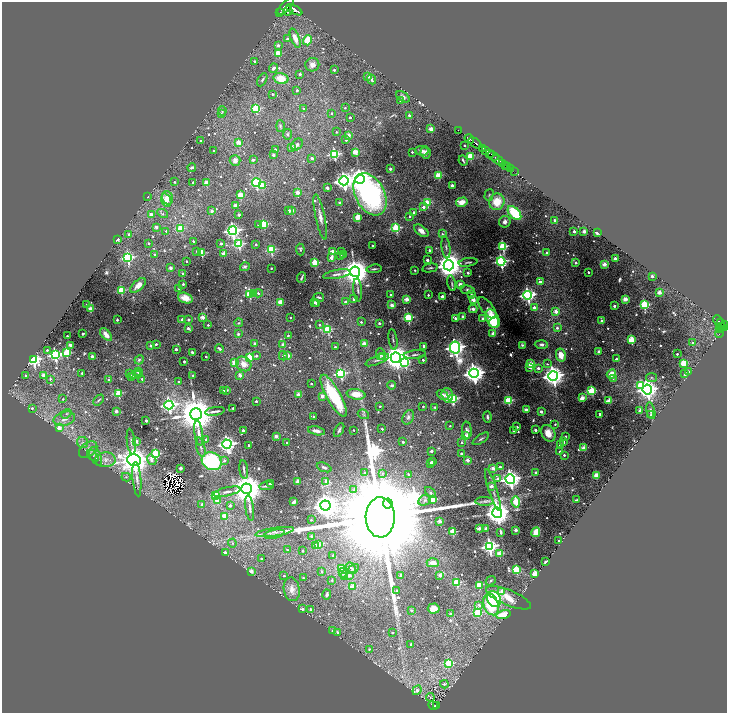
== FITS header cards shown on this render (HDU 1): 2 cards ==
NAXIS1  =                 1450
NAXIS2  =                 1422

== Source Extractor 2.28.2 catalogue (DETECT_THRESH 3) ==
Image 1450 x 1422 px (HDU 1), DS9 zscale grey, zoomed out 1/2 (1 PNG px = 2 x 2 image px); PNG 729 x 715 px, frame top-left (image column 2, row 1422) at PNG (2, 2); each listed source drawn as its Kron ellipse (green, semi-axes under 4 px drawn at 4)
Background 1.92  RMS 0.037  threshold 0.111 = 3 sigma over >= 5 px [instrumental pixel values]
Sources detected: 844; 79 cannot appear on this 1/2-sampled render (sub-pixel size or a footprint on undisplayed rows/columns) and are neither listed nor drawn; of the other 765, the 500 brightest by FLUX_AUTO listed and drawn (265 fainter detections omitted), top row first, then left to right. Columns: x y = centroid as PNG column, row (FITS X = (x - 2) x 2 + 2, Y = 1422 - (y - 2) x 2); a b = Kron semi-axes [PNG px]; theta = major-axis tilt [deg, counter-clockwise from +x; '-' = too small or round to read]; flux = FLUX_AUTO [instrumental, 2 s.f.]
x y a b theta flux
286 7 10 5 47 8000
294 10 9 3 -27 6000
288 11 4 3 - 1200
280 12 2 1 - 400
295 38 10 4 -69 74
287 39 2 2 - 32
307 40 5 4 - 180
278 46 3 3 - 33
278 53 3 3 - 200
255 62 3 2 - 16
312 65 7 6 - 48
273 68 5 3 - 20
334 70 2 2 - 18
300 74 2 2 - 24
368 76 2 2 - 66
281 78 7 5 -14 120
372 79 5 3 - 33
262 80 7 3 60 12
297 90 2 2 - 16
272 94 2 2 - 11
403 97 7 4 -34 24
401 101 2 2 - 29
256 108 4 3 - 380
345 108 2 2 - 9.6
304 109 3 2 - 13
222 111 5 4 - 11
331 113 2 2 - 14
221 114 3 3 - 12
409 115 2 2 - 25
350 117 2 2 - 25
280 126 6 3 -89 9.8
431 129 2 2 - 110
458 130 2 1 - 32
336 132 2 2 - 11
288 134 5 4 - 12
348 135 2 2 - 82
469 139 5 2 - 4300
346 140 2 2 - 31
201 141 2 2 - 22
239 142 3 2 - 120
475 143 7 2 -36 2300
297 145 6 5 - 17
464 145 2 2 - 12
292 148 2 2 - 100
483 148 2 2 - 200
275 149 2 2 - 17
214 150 2 2 - 10
485 150 4 2 - 900
422 151 7 4 -7 24
355 152 3 2 - 190
412 152 2 2 - 11
426 153 6 5 - 28
489 153 2 2 - 640
334 154 3 3 - 820
273 155 2 2 - 36
470 156 3 3 - 270
493 156 6 2 -26 630
312 158 2 2 - 24
235 160 5 5 - 36
253 160 2 2 - 33
463 160 5 2 - 12
498 160 6 2 -35 3000
503 163 4 2 - 750
506 166 2 2 - 850
508 167 2 1 - 680
192 168 4 3 - 20
390 169 2 2 - 27
511 169 3 1 - 380
514 171 4 1 - 180
438 175 3 3 - 260
360 179 5 4 - 7000
344 181 4 4 - 3800
174 182 2 2 - 14
193 182 2 2 - 33
206 183 2 2 - 95
256 183 4 3 - 730
452 185 2 2 - 65
262 186 3 3 - 220
327 188 2 2 - 61
297 192 2 2 - 91
370 194 23 14 -63 1500
240 195 3 3 - 190
489 195 6 4 73 10
148 197 2 2 - 15
167 198 7 5 -65 76
166 200 7 5 -69 72
462 202 6 4 15 58
497 202 8 7 - 180
340 203 2 2 - 66
427 203 3 3 - 270
235 205 2 2 - 60
423 207 2 2 - 40
289 210 2 2 - 33
212 211 2 2 - 45
291 211 2 2 - 120
414 212 3 2 - 15
163 213 6 4 -29 15
514 213 8 5 -47 320
151 214 3 2 - 41
239 215 2 2 - 42
410 216 2 2 - 15
320 217 23 4 -78 52
358 217 3 3 - 270
554 220 2 2 - 19
505 222 6 5 - 31
264 224 3 3 - 320
258 225 3 2 - 14
156 227 2 2 - 48
181 228 3 3 - 230
396 228 3 3 - 520
166 231 3 3 - 9.7
233 231 4 4 - 2400
421 231 8 4 -38 46
574 231 2 2 - 50
584 231 2 2 - 97
597 233 4 2 - 22
129 234 2 2 - 28
442 234 4 3 - 12
117 239 2 2 - 130
193 241 2 2 - 15
149 243 2 2 - 16
221 243 2 2 - 26
239 244 4 4 - 650
256 244 2 2 - 13
373 246 2 2 - 22
503 246 3 3 - 730
446 247 11 3 -83 20
271 250 3 3 - 400
300 250 6 3 -84 14
429 250 2 2 - 21
196 251 3 2 - 9.4
333 251 4 2 - 47
341 252 2 2 - 12
547 252 2 2 - 18
202 253 3 2 - 280
155 254 2 2 - 20
223 254 2 2 - 95
344 255 2 2 - 21
341 256 2 2 - 9.5
128 258 4 4 - 820
331 258 3 2 - 61
615 258 2 2 - 61
427 260 2 2 - 35
186 261 2 2 - 12
501 261 4 4 - 1200
468 262 9 2 9 13
315 263 3 3 - 250
576 263 2 2 - 28
604 264 2 2 - 120
449 265 5 5 - 13000
245 267 5 4 - 17
170 268 2 2 - 53
271 268 2 2 - 11
430 268 8 2 12 10
374 269 8 2 7 11
414 270 2 2 - 9.8
355 272 5 5 - 14000
588 272 2 2 - 18
468 273 2 2 - 26
183 274 2 2 - 31
337 274 14 4 10 30
652 276 2 2 - 31
301 278 5 2 - 12
540 282 3 2 - 36
452 283 8 2 -79 11
183 284 2 2 - 11
460 284 2 2 - 74
138 285 9 5 42 52
179 289 2 2 - 14
121 290 3 3 - 310
358 290 11 3 -85 19
467 290 7 4 -8 17
659 292 2 2 - 110
254 293 3 3 - 22
258 293 4 3 - 15
250 294 3 3 - 450
471 294 2 2 - 14
391 295 2 2 - 12
428 295 2 2 - 13
528 295 4 4 - 1900
319 297 5 2 - 10
442 297 3 2 - 86
185 298 8 5 -19 63
354 299 3 3 - 20
407 299 2 2 - 110
625 299 2 2 - 130
473 300 2 2 - 120
345 301 4 3 - 30
280 302 3 2 - 190
315 302 2 2 - 17
316 304 2 2 - 20
87 305 2 2 - 35
392 305 2 2 - 110
644 305 3 3 - 540
614 306 2 2 - 27
534 307 2 2 - 61
487 308 13 5 -52 24
91 309 3 2 - 140
473 309 4 3 - 29
556 311 2 2 - 100
462 316 2 2 - 34
203 317 2 2 - 130
290 318 2 2 - 11
408 318 3 3 - 510
455 318 3 2 - 32
483 319 2 2 - 64
493 319 10 6 -64 230
117 320 2 2 - 20
182 320 2 2 - 62
189 320 2 2 - 33
718 320 5 2 - 350
602 321 2 2 - 67
361 322 2 2 - 16
494 322 6 5 - 120
720 322 2 1 - 300
239 323 4 3 - 11
379 323 2 2 - 34
208 325 2 2 - 12
320 325 2 2 - 13
722 326 4 2 - 290
724 326 5 2 - 830
188 328 2 2 - 40
557 328 3 2 - 21
720 328 3 2 - 450
328 329 4 3 - 470
493 333 2 2 - 81
719 333 5 2 - 150
83 334 3 2 - 15
106 334 7 4 -50 54
238 334 3 2 - 20
288 335 2 2 - 12
67 336 2 2 - 16
393 339 10 2 -81 9.6
631 340 3 3 - 300
255 343 2 2 - 36
693 343 2 2 - 27
156 344 2 2 - 17
364 344 3 2 - 110
541 344 6 4 -2 22
70 345 2 2 - 59
151 345 2 2 - 38
283 345 2 2 - 99
522 345 3 3 - 12
424 346 2 2 - 28
335 347 2 2 - 18
455 348 6 5 - 4200
176 349 2 2 - 48
219 349 4 2 - 32
47 350 2 2 - 14
599 351 2 2 - 46
192 352 2 2 - 35
66 353 3 3 - 430
380 354 6 4 -89 18
677 354 2 2 - 18
55 355 4 4 - 1100
415 355 11 3 6 16
561 355 6 5 - 83
92 356 2 2 - 51
256 356 3 2 - 19
283 356 5 3 - 24
288 356 2 2 - 100
383 356 4 3 - 20
206 357 2 2 - 18
250 357 3 3 - 390
396 358 5 5 - 12000
616 359 2 2 - 21
34 360 4 4 - 1700
139 360 5 4 - 15
377 360 12 3 22 15
423 360 2 2 - 22
184 361 2 2 - 17
405 362 4 4 - 530
234 363 3 3 - 110
683 363 3 3 - 290
244 364 8 6 -37 71
531 364 3 2 - 180
547 364 4 3 - 11
530 367 2 2 - 63
538 368 2 2 - 44
688 371 2 2 - 19
138 372 3 2 - 34
82 373 2 2 - 11
474 373 5 4 - 5700
129 374 3 2 - 44
139 374 2 2 - 13
341 374 4 4 - 840
611 374 5 4 - 110
685 374 2 2 - 52
26 375 2 2 - 24
44 375 3 2 - 110
135 375 5 3 - 21
193 375 2 2 - 13
240 375 2 2 - 97
131 376 2 2 - 63
553 376 5 5 - 5800
652 378 5 4 - 14
50 379 3 3 - 11
142 379 2 2 - 14
613 379 4 3 - 11
109 380 2 2 - 20
179 382 2 2 - 14
311 384 2 2 - 12
392 385 4 4 - 13
641 385 3 3 - 330
647 389 5 5 - 4300
226 390 4 2 - 16
224 391 2 2 - 25
592 391 3 3 - 450
118 393 3 3 - 370
356 394 9 5 -9 89
298 395 2 2 - 80
443 395 6 4 -33 35
447 395 7 5 -73 49
322 396 2 2 - 83
334 396 24 7 -61 430
582 398 2 2 - 210
63 399 3 3 - 10
452 399 4 4 - 830
99 400 6 2 45 11
256 401 2 2 - 17
508 401 3 3 - 390
609 401 3 2 - 210
169 405 4 4 - 2200
380 406 2 2 - 13
423 407 2 2 - 12
435 407 4 3 - 13
32 408 3 3 - 14
233 408 2 2 - 15
526 410 2 2 - 92
640 410 2 2 - 85
116 411 2 2 - 76
215 411 10 2 9 26
651 411 8 3 -77 14
541 412 3 2 - 23
66 414 5 3 - 12
196 414 6 6 - 30000
363 414 6 4 -26 14
600 414 2 2 - 32
651 415 2 2 - 24
313 416 2 2 - 9.9
408 417 8 5 65 23
487 417 5 3 - 18
64 419 11 7 15 53
146 421 2 2 - 26
555 424 2 2 - 9.8
450 426 2 2 - 11
517 427 2 2 - 17
59 428 3 3 - 84
382 429 2 2 - 20
339 430 7 3 60 14
354 430 2 2 - 11
467 430 9 4 -86 22
536 430 2 2 - 25
243 431 2 2 - 37
316 431 9 3 -11 32
513 431 2 2 - 20
199 433 12 4 -81 39
548 433 9 6 -59 87
276 436 2 2 - 79
466 436 3 2 - 89
566 436 2 2 - 11
206 439 2 2 - 15
481 439 9 3 34 14
136 441 2 2 - 48
83 442 6 5 - 24
131 442 13 3 -83 21
403 442 2 2 - 23
462 442 2 2 - 14
563 442 2 2 - 27
286 443 2 2 - 12
227 444 5 4 - 3200
249 445 2 2 - 15
560 445 2 2 - 26
201 447 10 4 -76 22
584 448 2 2 - 160
88 450 10 7 39 41
431 451 2 2 - 44
560 452 2 2 - 22
461 453 2 2 - 19
155 454 4 3 - 520
564 455 2 2 - 15
93 456 7 3 -49 11
96 456 10 5 -66 40
105 460 10 7 3 54
134 460 7 5 -14 13000
152 460 6 4 -57 47
224 460 3 3 - 24
467 460 2 2 - 77
212 461 10 8 -27 730
432 462 2 2 - 39
430 463 2 2 - 16
324 467 8 4 -21 19
500 467 2 2 - 32
180 468 3 3 - 18
493 468 2 2 - 94
244 470 9 2 -82 14
365 472 3 3 - 12
536 472 2 2 - 39
382 473 4 4 - 12
408 474 2 2 - 17
596 475 2 2 - 160
126 477 4 3 - 9.4
137 479 17 4 -84 38
498 479 3 2 - 82
510 479 5 4 - 4100
298 481 2 2 - 110
326 481 4 3 - 87
270 483 2 2 - 42
266 486 7 2 7 17
491 486 2 2 - 85
247 489 5 5 - 20000
354 490 4 3 - 9.9
493 490 21 3 -72 33
227 492 14 4 13 34
430 493 6 3 -46 15
216 496 4 3 - 390
432 499 3 3 - 350
424 500 6 5 - 22
577 500 4 2 - 9.4
217 501 4 3 - 60
485 501 9 4 -1 24
294 502 4 2 - 22
516 502 5 3 - 330
388 503 5 5 - 3500
202 504 3 3 - 26
230 506 2 2 - 36
325 506 5 5 - 8800
250 508 13 3 -82 21
497 513 5 5 - 11000
225 516 3 3 - 240
380 517 20 14 -89 450000
311 520 2 2 - 13
440 521 2 2 - 110
479 528 2 2 - 74
486 528 2 2 - 41
515 530 2 2 - 66
275 532 19 3 9 36
453 532 3 3 - 340
501 532 4 2 - 21
536 532 5 3 - 81
274 534 10 2 12 19
311 536 2 2 - 32
559 541 2 2 - 45
232 543 4 4 - 13
318 544 2 2 - 83
315 545 2 2 - 56
490 546 4 4 - 2300
287 550 2 2 - 10
302 551 2 2 - 13
225 552 3 3 - 18
500 554 3 3 - 240
333 555 2 2 - 12
261 558 2 2 - 11
546 561 3 2 - 23
433 563 6 4 0 47
342 568 4 3 - 250
351 568 6 4 -48 18
353 569 6 4 31 13
516 570 3 3 - 340
251 571 2 2 - 69
322 571 2 2 - 15
343 573 5 4 - 19
535 574 3 3 - 310
349 575 3 2 - 38
440 575 3 2 - 60
284 576 2 2 - 12
344 576 3 3 - 37
401 576 2 2 - 53
303 578 2 2 - 9.7
332 580 3 3 - 11
491 581 5 3 - 12
457 582 3 3 - 400
479 585 3 3 - 270
352 586 3 2 - 130
292 589 12 8 -80 61
397 590 2 2 - 12
502 591 3 2 - 74
327 594 5 2 - 17
508 598 24 7 -22 140
494 599 8 6 -56 510
491 604 11 7 -72 370
479 605 3 3 - 20
434 608 6 5 - 53
302 609 2 2 - 29
310 609 3 3 - 18
412 610 2 2 - 22
477 612 3 3 - 310
450 614 2 2 - 30
504 615 7 4 13 170
333 631 3 2 - 31
337 632 3 3 - 19
392 633 2 2 - 11
411 644 2 2 - 34
369 649 3 3 - 13
449 663 3 3 - 440
444 684 4 3 - 20
417 690 5 4 - 44
430 697 4 2 - 20
433 706 5 2 - 160
436 706 3 1 - 95
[265 fainter detections neither listed nor drawn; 79 sub-pixel or undisplayed-footprint detections neither listed nor drawn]